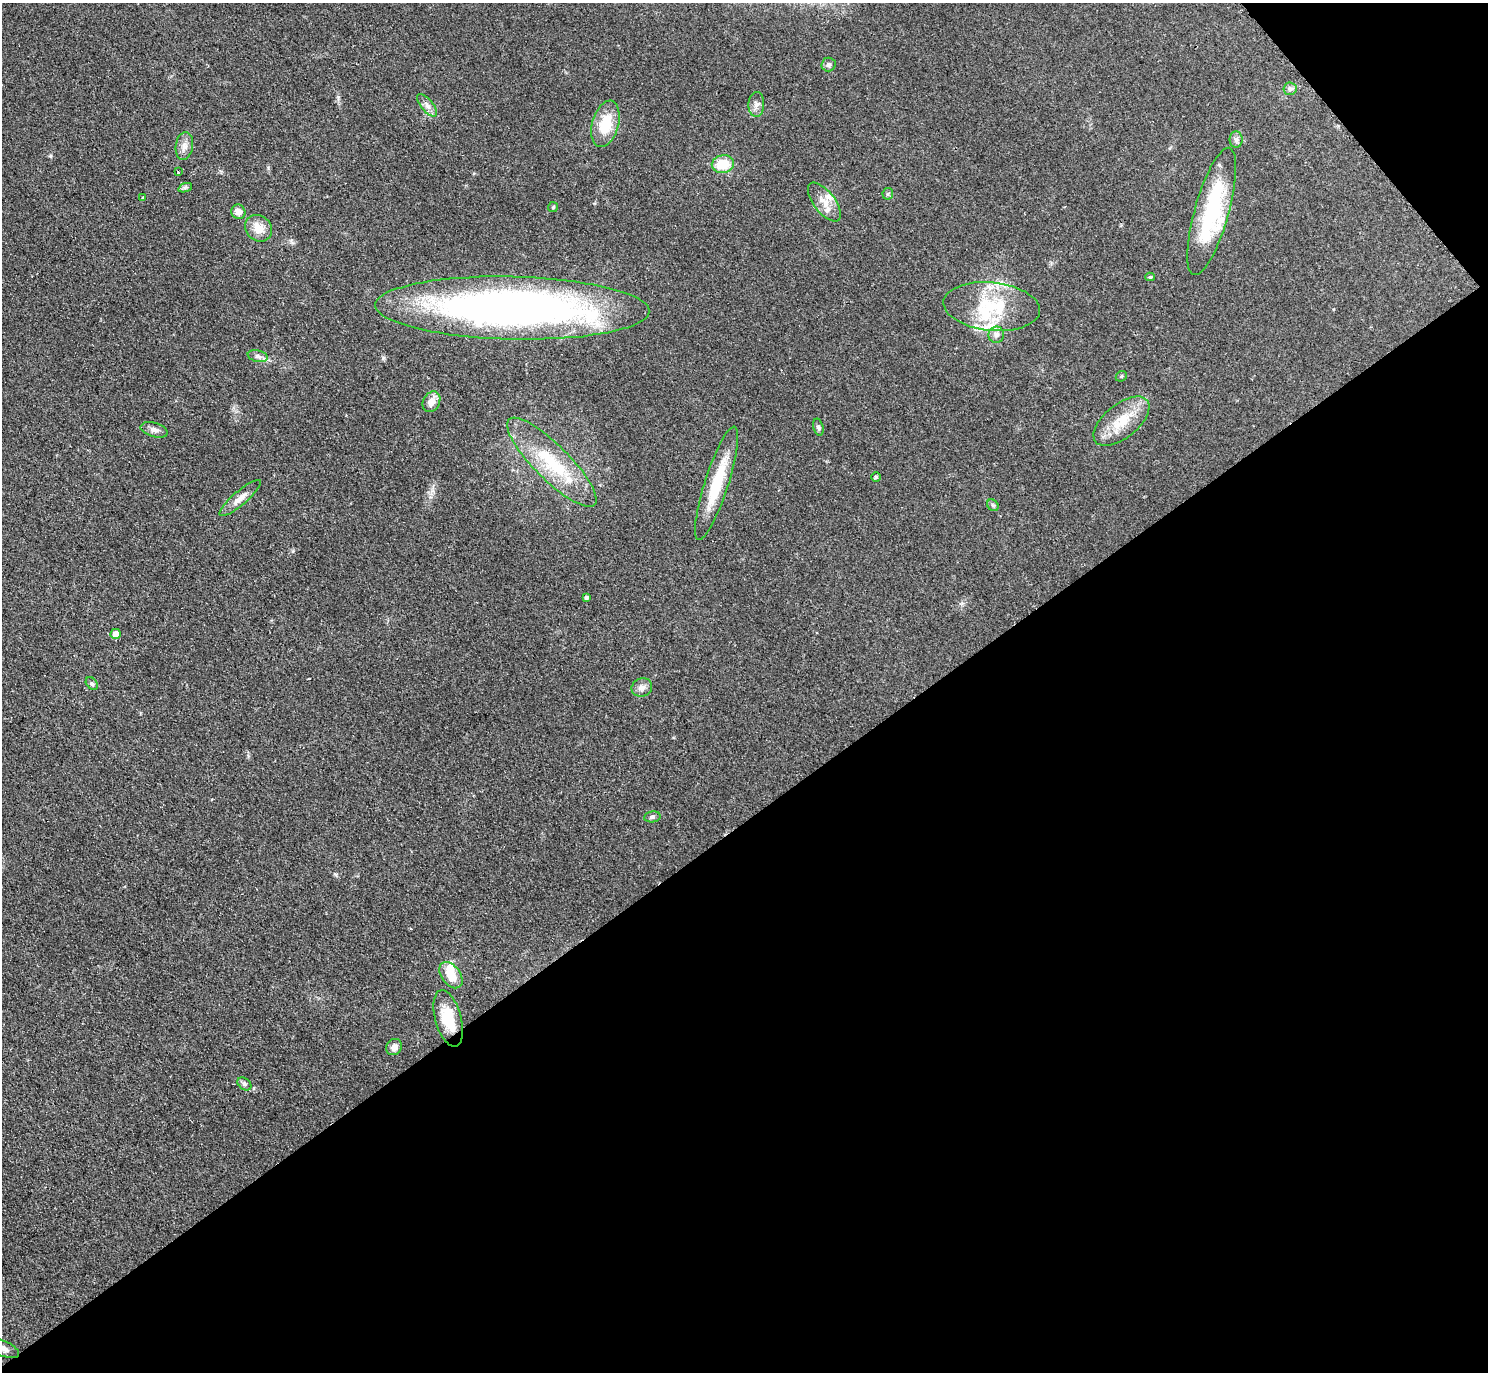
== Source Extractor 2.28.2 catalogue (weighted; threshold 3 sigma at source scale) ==
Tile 12 of 4 x 4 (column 4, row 3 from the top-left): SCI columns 4471-5956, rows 1537-2906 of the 5963 x 5961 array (HDU 1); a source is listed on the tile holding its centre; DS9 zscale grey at full resolution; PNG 1490 x 1374 px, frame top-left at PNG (2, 3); each listed source drawn as its Kron ellipse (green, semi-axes under 4 px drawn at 4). Shown black and unused: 42% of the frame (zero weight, under 2 of 3 exposures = <1% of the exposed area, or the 3 px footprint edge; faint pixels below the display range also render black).
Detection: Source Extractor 2.28.2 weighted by HDU 2 'WHT'; one run over the whole footprint, this tile lists its part. Background 0.0958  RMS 0.0085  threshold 0.0383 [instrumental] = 3 sigma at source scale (4.5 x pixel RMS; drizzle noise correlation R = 1.50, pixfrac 1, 0.05/0.05 arcsec/px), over >= 5 px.
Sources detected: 48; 2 inside a brighter object's white glare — neither listed nor drawn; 4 inside a brighter listed object's ellipse — not listed separately; the other 42 listed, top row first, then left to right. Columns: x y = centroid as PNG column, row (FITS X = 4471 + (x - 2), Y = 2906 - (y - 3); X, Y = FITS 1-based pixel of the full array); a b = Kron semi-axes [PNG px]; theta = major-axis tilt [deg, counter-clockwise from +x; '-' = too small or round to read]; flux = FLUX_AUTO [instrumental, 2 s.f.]
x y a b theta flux
828 64 7 7 - 2.1
1290 89 7 6 - 2.1
756 104 12 8 87 4.1
427 105 14 6 -51 4.4
605 124 24 13 75 26
1236 140 8 6 90 2.9
184 146 14 8 82 5.5
723 164 11 9 12 19
178 172 3 3 - 2.2
185 188 7 4 20 1.7
888 194 6 5 - 1.2
143 197 3 3 - 1.6
824 202 23 10 -52 11
553 207 5 5 - 1.3
1212 211 66 17 74 76
238 212 7 7 - 5.3
259 228 14 12 -41 11
1150 277 4 4 - 1.3
992 306 48 24 -6 54
512 308 137 31 -1 530
996 335 8 8 - 3.7
258 356 10 6 -12 3.2
1121 376 6 5 - 1.2
431 402 11 8 61 7.4
1121 421 33 17 39 25
818 427 9 5 -76 1.7
154 430 14 7 -16 4.1
552 462 60 17 -45 53
876 477 5 5 - 1.3
717 483 59 12 72 39
240 498 26 7 41 7.8
993 505 6 5 - 1.6
586 597 4 3 - 1.9
116 634 5 5 - 8.8
92 684 7 5 -48 1.9
642 688 10 9 - 4.4
652 817 8 5 10 1.9
451 975 15 9 -53 15
448 1018 29 13 -74 27
394 1047 9 7 50 5.7
244 1084 8 5 -42 2.2
3 1348 18 7 -22 6
Isophote crosses this tile's border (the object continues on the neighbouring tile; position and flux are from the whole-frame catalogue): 1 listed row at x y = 3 1348
Unlisted compact peaks at least as high as the median listed source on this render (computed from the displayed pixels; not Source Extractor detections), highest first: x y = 50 156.